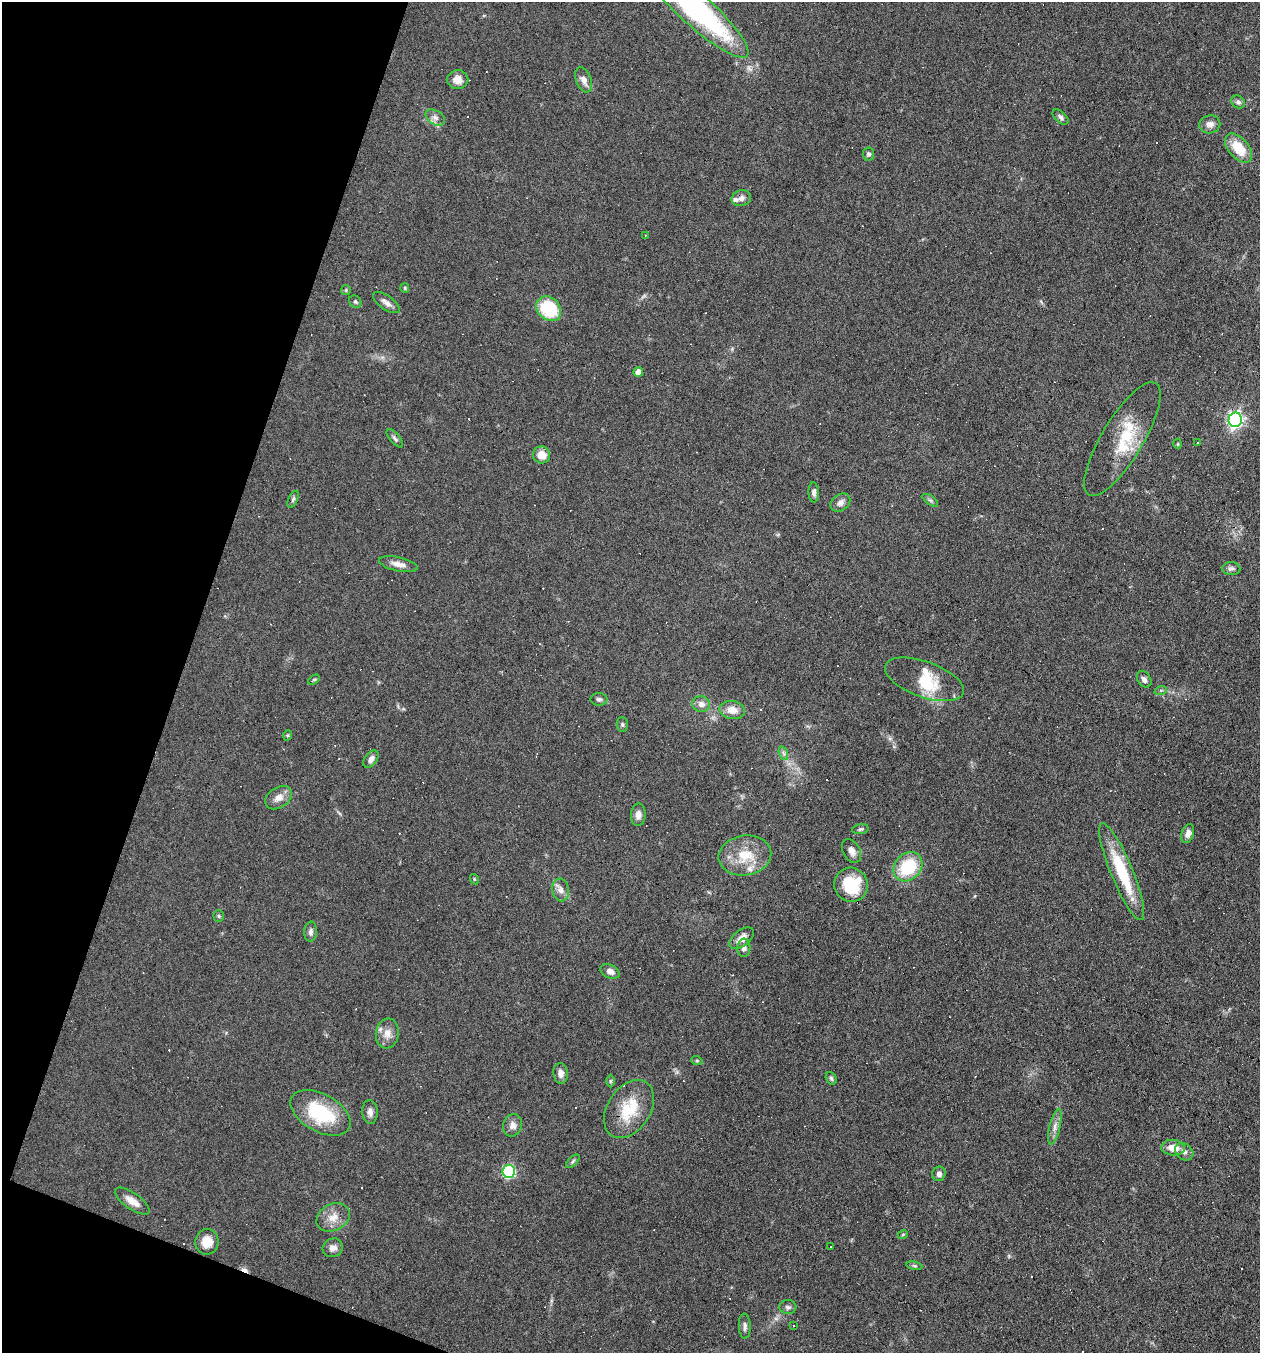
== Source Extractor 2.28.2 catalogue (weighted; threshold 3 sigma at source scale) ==
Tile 9 of 4 x 4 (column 1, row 3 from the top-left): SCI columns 131-1388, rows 1352-2702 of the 5421 x 5405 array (HDU 1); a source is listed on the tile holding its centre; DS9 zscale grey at full resolution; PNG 1262 x 1355 px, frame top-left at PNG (2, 2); each listed source drawn as its Kron ellipse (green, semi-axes under 4 px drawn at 4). Shown black and unused: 17% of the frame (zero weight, under 5 of 9 exposures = <1% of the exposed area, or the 3 px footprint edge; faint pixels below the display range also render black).
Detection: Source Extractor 2.28.2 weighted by HDU 2 'WHT'; one run over the whole footprint, this tile lists its part. Background 0.0906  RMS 0.0047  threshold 0.0194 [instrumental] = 3 sigma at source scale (4.09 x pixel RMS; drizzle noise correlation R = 1.36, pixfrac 0.8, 0.05/0.05 arcsec/px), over >= 5 px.
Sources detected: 112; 1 inside a brighter object's white glare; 25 cosmic-ray / hot-pixel residue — neither listed nor drawn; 5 inside a brighter listed object's ellipse — not listed separately; the other 81 listed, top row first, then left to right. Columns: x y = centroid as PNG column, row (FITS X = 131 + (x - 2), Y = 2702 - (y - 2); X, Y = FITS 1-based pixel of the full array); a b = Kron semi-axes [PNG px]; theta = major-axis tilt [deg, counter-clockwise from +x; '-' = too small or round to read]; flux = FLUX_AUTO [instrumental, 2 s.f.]
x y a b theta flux
696 9 70 16 -42 110
458 80 10 9 - 3.4
584 80 13 7 -69 3
1238 102 7 6 - 1.3
1060 117 9 5 -42 1.3
435 118 10 7 -31 2
1210 124 10 9 - 2.6
1239 148 17 10 -48 12
869 154 6 5 - 0.91
741 198 10 7 15 2
645 235 2 2 - 0.31
405 288 5 4 - 0.5
346 290 5 5 - 0.56
355 302 7 5 -44 0.81
386 303 15 7 -35 2.5
549 309 14 11 -44 24
638 372 5 5 - 5.2
1235 420 7 6 - 130
395 438 11 5 -50 1.1
1122 439 65 20 59 20
1197 442 3 2 - 0.66
1178 444 5 3 - 0.39
541 455 8 8 - 5.4
814 492 10 5 -88 1.5
293 499 9 4 65 0.94
930 500 9 4 -35 0.94
840 503 10 8 35 2.3
398 564 19 7 -11 3.2
1231 569 9 6 -3 1.3
924 679 41 18 -20 13
1144 679 9 6 -55 1.9
314 680 6 3 35 0.66
1161 690 6 4 19 0.61
599 699 8 6 -2 1.3
701 704 9 8 - 2.7
732 710 13 9 -9 4.9
622 725 7 5 -88 0.83
288 735 5 3 - 0.43
783 753 7 4 -70 1.1
371 759 10 6 53 2
278 798 15 10 32 3.8
638 815 11 7 85 2.6
860 829 8 5 9 0.89
1188 833 10 6 71 2.5
852 851 13 8 -61 2.6
745 855 26 20 8 13
908 867 16 13 45 22
1122 872 52 11 -67 23
474 879 5 3 - 0.41
851 885 17 16 - 21
561 890 11 8 -82 2.6
219 916 5 5 - 0.61
311 932 10 6 87 1.6
742 938 14 8 36 3.7
744 948 9 6 85 2
610 971 10 6 -26 2.4
387 1033 15 11 81 4.3
697 1061 6 3 -19 0.52
561 1073 10 7 -82 2.4
831 1078 7 5 -59 0.84
610 1081 6 4 90 0.63
629 1109 31 21 57 17
370 1112 12 8 -86 2.2
320 1113 33 18 -29 28
512 1125 11 9 71 2.8
1055 1126 18 5 76 2.8
1173 1148 12 8 -5 5.1
1184 1152 10 8 -39 1.9
573 1161 8 4 46 0.79
509 1172 6 6 - 59
939 1174 7 6 - 1.7
132 1201 20 8 -35 4.5
333 1217 17 13 28 5.5
903 1234 5 3 - 0.41
207 1242 13 11 87 5.8
831 1247 3 2 - 0.44
333 1248 10 9 - 2.7
914 1266 8 4 -9 0.74
788 1307 8 7 - 1.4
745 1326 13 6 -87 1.6
793 1326 3 3 - 1.9
Overlapping masked pixels (flux is a lower limit): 1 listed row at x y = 696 9
Isophote crosses this tile's border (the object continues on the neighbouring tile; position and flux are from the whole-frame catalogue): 1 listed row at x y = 696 9